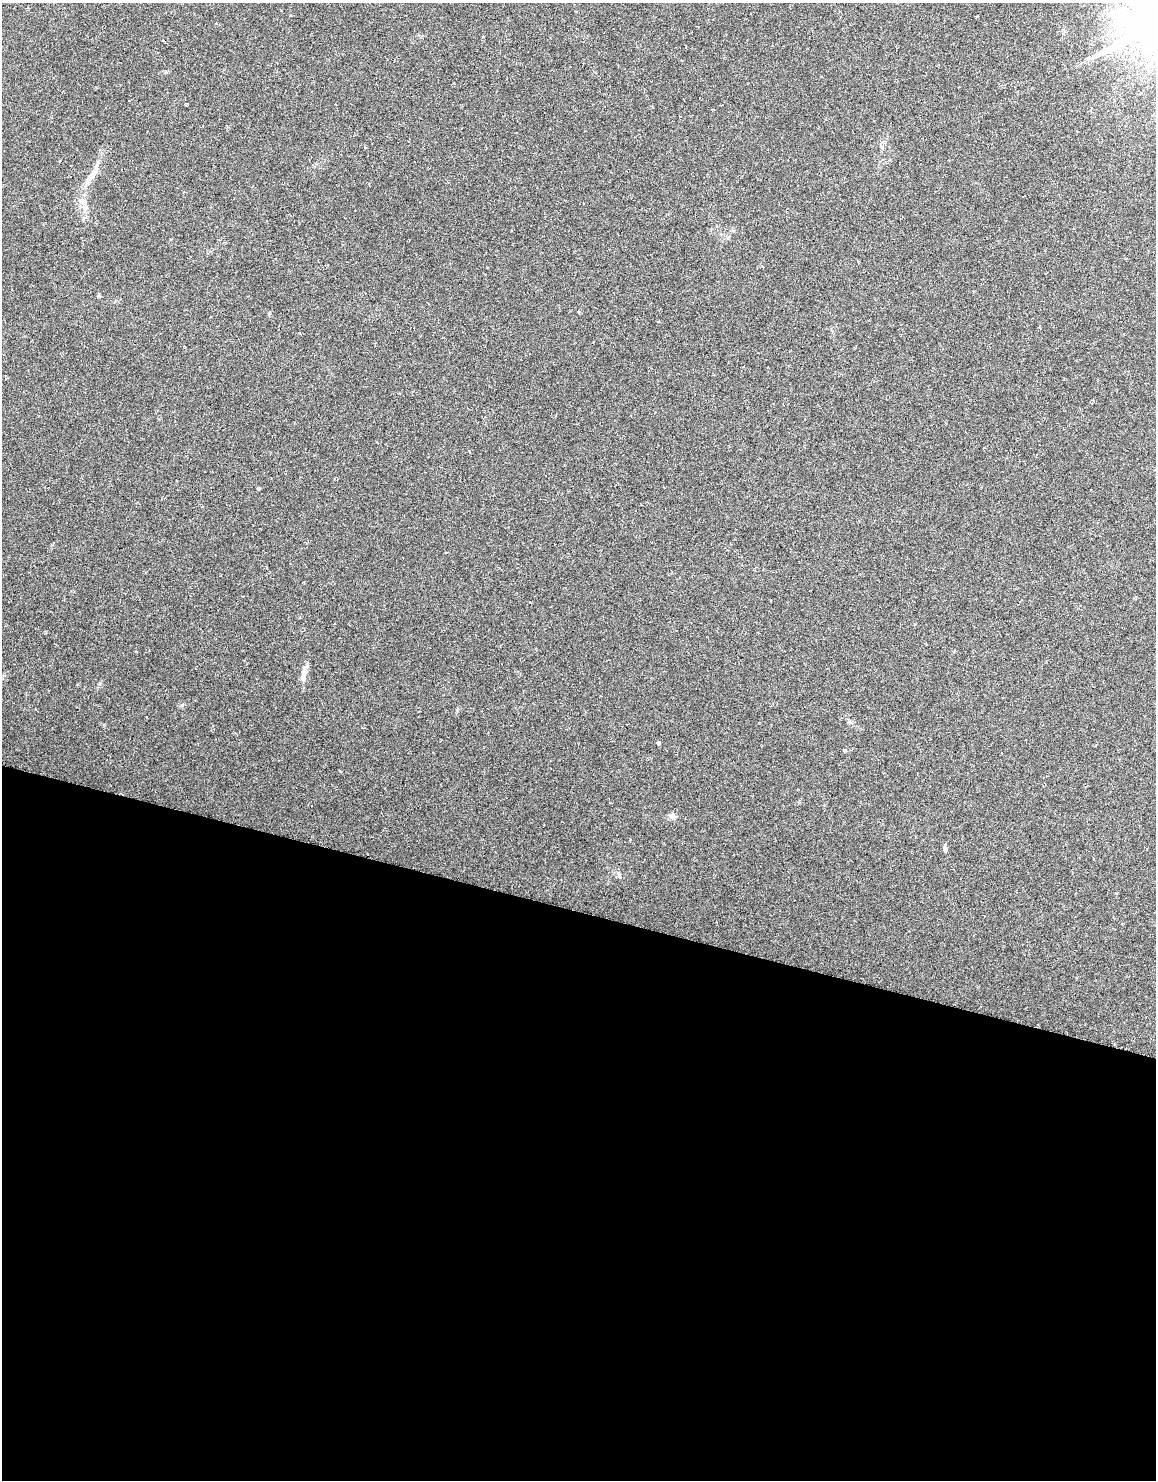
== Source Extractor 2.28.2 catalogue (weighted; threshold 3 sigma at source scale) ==
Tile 6 of 4 x 2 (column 2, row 2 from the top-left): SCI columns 1161-2314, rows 277-1754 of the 4626 x 3478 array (HDU 1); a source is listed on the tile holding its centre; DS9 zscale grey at full resolution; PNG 1158 x 1482 px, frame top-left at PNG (2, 3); no overlay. Shown black and unused: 38% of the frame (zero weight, under 3 of 6 exposures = <1% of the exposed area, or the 3 px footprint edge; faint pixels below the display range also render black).
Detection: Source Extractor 2.28.2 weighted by HDU 2 'WHT'; one run over the whole footprint, this tile lists its part. Background 0.0446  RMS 0.0062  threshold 0.0252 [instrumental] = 3 sigma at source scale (4.09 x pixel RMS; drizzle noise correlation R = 1.36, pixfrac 0.8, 0.0396/0.0396 arcsec/px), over >= 5 px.
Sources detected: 14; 2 inside a brighter listed object's ellipse — not listed separately; the other 12 listed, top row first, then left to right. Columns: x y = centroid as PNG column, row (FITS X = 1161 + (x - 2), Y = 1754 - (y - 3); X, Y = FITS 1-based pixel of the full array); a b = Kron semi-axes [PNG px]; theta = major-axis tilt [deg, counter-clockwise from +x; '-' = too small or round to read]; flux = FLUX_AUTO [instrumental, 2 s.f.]
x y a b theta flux
881 147 7 4 -46 0.87
92 175 21 7 46 4.7
84 206 9 6 -56 2.5
579 312 5 3 - 0.48
258 489 4 4 - 0.7
304 674 19 7 77 4.1
850 722 7 5 -21 1.1
659 743 4 4 - 1.1
844 750 5 3 - 0.58
672 816 11 7 -13 2
945 848 7 5 -46 1.1
618 874 7 4 -47 1.2
Unlisted compact peaks at least as high as the median listed source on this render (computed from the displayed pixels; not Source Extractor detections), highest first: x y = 182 705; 100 684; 99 296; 269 313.